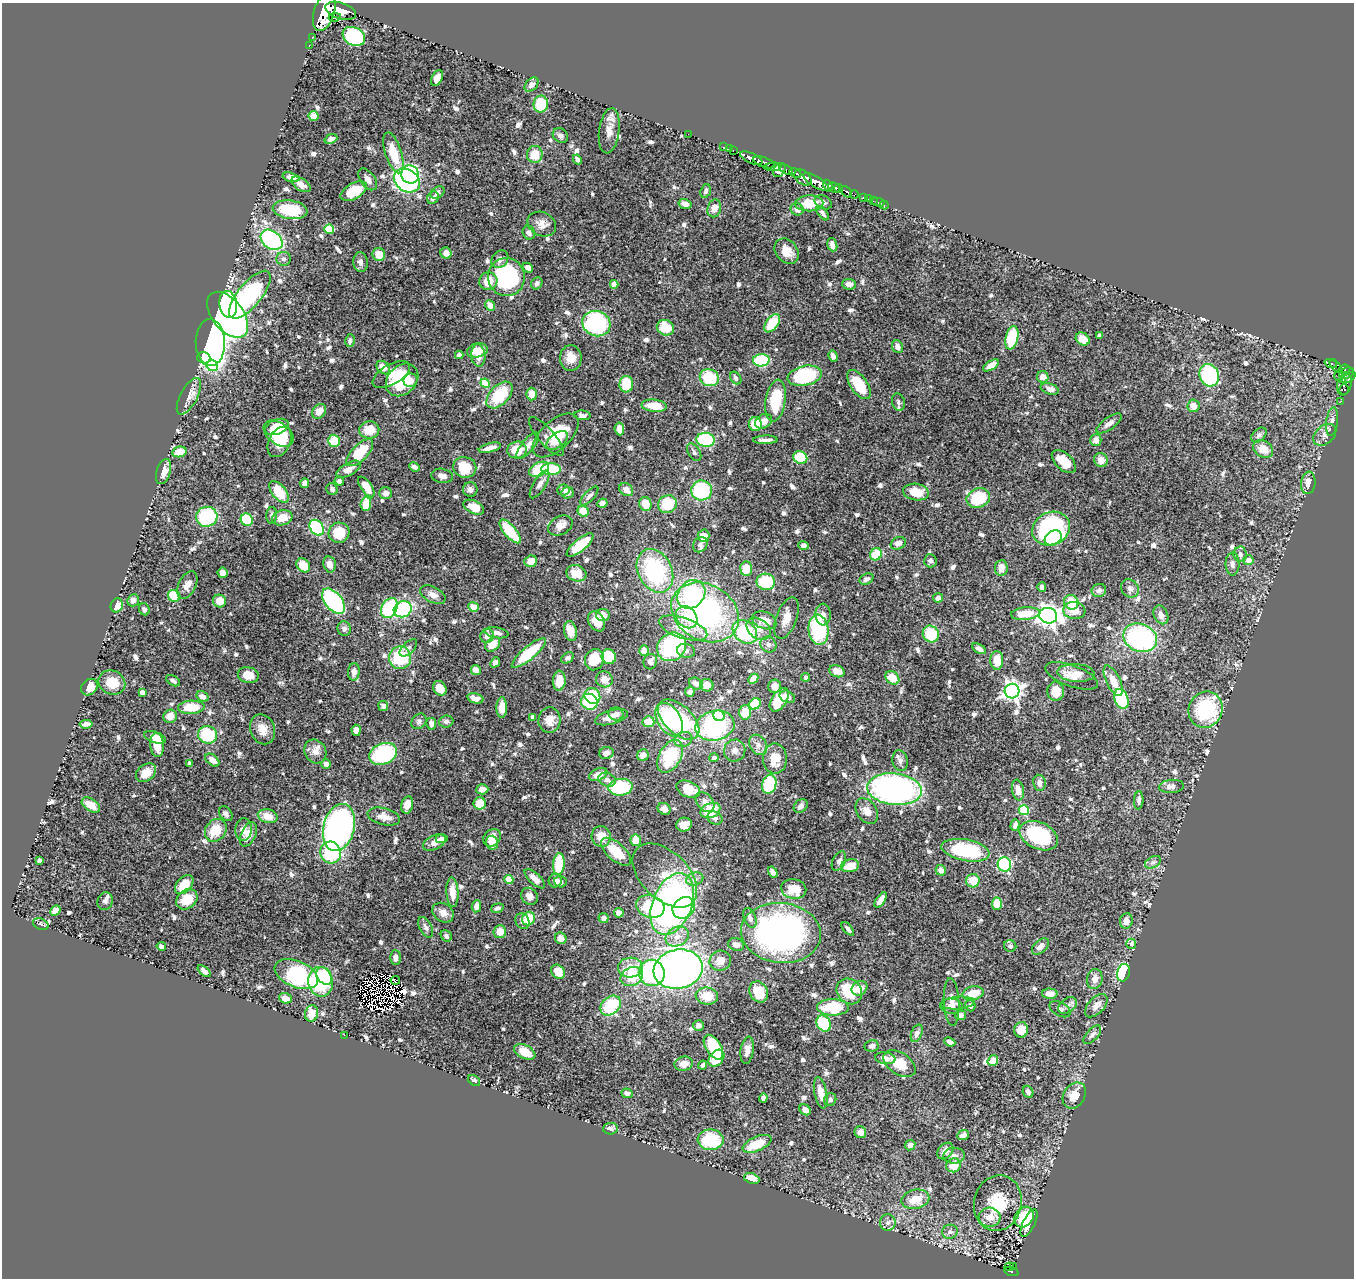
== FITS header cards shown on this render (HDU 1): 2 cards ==
NAXIS1  =                 1352
NAXIS2  =                 1276

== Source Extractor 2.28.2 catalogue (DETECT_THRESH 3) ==
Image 1352 x 1276 px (HDU 1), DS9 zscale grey, 1 PNG px = 1 image px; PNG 1356 x 1280 px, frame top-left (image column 1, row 1276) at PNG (2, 3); each listed source drawn as its Kron ellipse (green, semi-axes under 4 px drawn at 4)
Background 1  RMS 0.029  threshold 0.0856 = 3 sigma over >= 5 px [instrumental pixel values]
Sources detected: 789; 2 with non-positive FLUX_AUTO (blend fragments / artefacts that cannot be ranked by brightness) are neither listed nor drawn; of the other 787, the 500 brightest by FLUX_AUTO listed and drawn (287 fainter detections omitted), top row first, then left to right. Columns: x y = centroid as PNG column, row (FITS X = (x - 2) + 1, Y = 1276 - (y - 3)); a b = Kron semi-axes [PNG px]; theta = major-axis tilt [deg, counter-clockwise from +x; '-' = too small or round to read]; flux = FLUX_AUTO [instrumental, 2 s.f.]
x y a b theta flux
341 11 16 8 -16 5000
324 12 19 10 72 9200
335 17 6 3 11 460
354 36 12 9 -29 160
312 37 2 2 - 8.1
309 45 3 2 - 28
437 78 8 5 61 13
532 85 8 5 48 7.9
541 104 8 7 - 68
313 116 5 5 - 16
609 131 22 10 82 21
688 134 2 2 - 8.1
560 136 8 6 -40 7.7
331 139 6 4 21 9.9
723 147 2 2 - 16
729 149 2 2 - 18
733 151 3 2 - 30
393 153 21 8 -72 48
535 154 8 8 - 35
751 158 12 5 -24 1900
577 160 5 3 - 6.1
764 162 11 5 -19 2300
773 167 8 4 4 300
779 170 7 5 57 480
786 170 8 3 -30 840
795 173 6 3 -27 440
410 174 9 8 - 180
291 177 9 4 -15 10
803 177 10 6 -40 810
368 179 12 7 -53 12
407 181 14 11 -34 350
816 182 15 5 -32 4000
301 184 11 6 -34 12
828 186 6 3 -62 840
834 188 6 4 -33 1300
839 188 4 3 - 700
354 191 14 7 30 61
706 191 7 5 72 5.6
846 192 7 4 -46 360
437 193 7 5 39 6.2
854 194 4 3 - 250
863 197 3 3 - 64
433 198 6 5 - 9
868 199 2 2 - 10
873 201 2 2 - 14
823 202 9 6 -26 6.2
878 202 6 2 -13 9.8
809 203 14 8 2 45
685 204 6 5 - 13
884 205 4 2 - 9.5
714 208 9 6 75 16
797 209 6 6 - 13
290 210 17 9 -8 66
823 213 8 4 -52 5.6
542 224 15 11 -27 16
329 229 5 4 - 83
529 233 7 6 - 7.4
271 240 12 9 -38 200
832 245 7 4 -71 11
787 251 14 10 -50 24
446 253 6 5 - 12
379 254 6 6 - 25
284 259 7 7 - 6.3
500 259 9 7 49 8.4
360 262 10 7 -81 8.5
528 268 5 4 - 11
506 277 19 18 - 170
488 281 9 8 - 28
537 283 6 5 - 7.5
614 284 4 4 - 18
849 284 7 5 -3 11
250 295 29 11 50 280
228 304 14 9 -81 150
490 305 5 4 - 18
228 315 26 15 -51 610
772 323 10 6 53 54
596 324 14 12 -24 250
665 328 9 7 -24 48
1100 335 4 4 - 7.8
1012 338 12 6 77 96
1083 339 7 6 - 26
350 341 6 5 - 6.6
210 343 23 14 -89 1500
897 347 6 5 - 11
477 350 10 7 12 28
459 355 4 4 - 6.9
478 356 11 7 -83 17
833 356 6 4 -62 9.2
204 358 6 5 - 99
571 358 13 11 -88 28
761 360 8 6 3 110
1331 363 6 3 -16 210
991 365 9 4 31 15
212 366 6 5 - 79
1335 366 7 4 -48 290
383 368 7 5 -47 16
1345 369 6 4 6 390
1346 373 8 5 24 420
391 374 20 10 30 23
1209 375 11 9 -67 190
805 376 17 9 13 190
1043 377 6 5 - 15
1340 377 6 4 -43 74
709 378 10 8 -23 79
736 378 7 5 -55 5.7
1349 378 8 4 35 470
402 380 18 14 46 98
410 380 7 6 - 14
485 383 4 4 - 57
626 384 8 7 - 52
859 385 17 8 -55 58
1344 385 11 7 74 120
1050 389 9 5 -19 10
1344 390 5 4 - 56
531 394 6 5 - 22
499 395 16 9 47 100
189 396 20 8 62 17
775 401 21 10 81 84
1341 401 2 2 - 9.6
898 402 9 6 -74 5.7
654 406 13 6 -6 43
1193 406 6 6 - 18
319 411 8 6 49 18
583 415 8 5 -6 6.9
763 421 9 6 30 16
1332 421 14 6 81 9.5
1109 423 15 6 35 11
755 424 7 6 - 48
277 427 12 7 21 26
619 429 6 4 -84 15
369 430 10 8 2 35
279 433 17 10 -37 48
556 435 28 14 43 74
1259 435 9 6 45 6.3
1325 435 13 9 40 12
546 436 24 8 -49 10
557 440 12 7 37 22
706 440 9 7 -7 110
765 440 12 3 1 7
1096 440 6 5 - 15
334 441 6 6 - 48
279 442 16 11 63 55
528 446 16 6 52 13
490 448 11 4 15 14
1263 449 10 8 -36 25
517 450 9 8 - 38
179 452 7 5 13 35
694 452 10 5 -58 6.4
360 453 17 8 45 66
800 458 7 6 - 62
1101 460 7 6 - 19
1064 461 14 8 -42 38
415 467 5 4 - 7.3
465 467 11 10 - 58
348 469 13 6 29 16
539 469 10 6 28 77
551 469 10 6 0 77
164 472 13 7 72 16
442 476 11 7 -9 9.2
339 481 5 4 - 7.1
304 483 5 4 - 14
1308 483 11 7 84 14
540 484 16 6 58 10
366 487 12 5 -54 27
332 489 6 5 - 5.9
470 489 7 7 - 8.4
563 490 6 5 - 8.9
626 490 7 6 - 13
702 490 10 10 - 140
279 492 13 7 -50 59
916 492 13 8 -9 34
385 493 6 6 - 8.1
567 493 6 5 - 11
589 496 12 5 47 5.8
978 498 12 9 22 88
602 503 5 4 - 7.1
366 504 7 5 85 33
645 504 7 6 - 27
667 504 10 8 30 62
474 507 11 6 -24 26
583 511 6 5 - 31
272 515 8 5 86 5.6
207 517 10 10 - 140
282 518 10 7 15 26
247 520 6 5 - 78
560 525 13 9 28 16
317 528 8 6 -52 160
1051 529 19 16 25 270
510 531 15 6 -49 77
339 533 10 10 - 46
704 536 6 6 - 28
1053 538 9 7 32 52
898 543 8 6 27 11
580 545 16 6 40 48
700 545 8 6 55 5.7
803 545 5 4 - 5.9
876 554 6 5 - 55
1240 554 8 6 -83 6.2
1248 560 5 5 - 15
531 561 6 5 - 24
930 561 6 6 - 7.8
330 564 8 6 -77 16
1232 564 11 7 -89 8.2
303 565 8 6 -42 37
1001 568 8 6 82 18
746 569 7 6 - 32
655 571 23 17 -62 200
223 573 5 5 - 12
576 573 10 8 -18 32
866 579 7 5 28 7.6
766 582 9 8 - 85
187 585 15 8 64 17
1042 587 5 4 - 6.5
1130 588 10 8 -48 8
1099 590 7 6 - 9.1
691 594 15 12 47 160
433 595 14 7 -27 13
174 596 6 5 - 61
938 598 5 4 - 11
133 600 6 5 - 8.5
220 601 6 6 - 24
333 601 15 8 -50 210
1071 602 7 7 - 44
117 605 7 6 - 19
473 607 5 4 - 20
389 608 10 7 61 130
144 609 6 5 - 6.5
403 609 9 7 25 200
1074 611 11 8 -6 25
705 612 35 28 -29 490
823 614 11 7 -87 10
1025 614 14 6 5 40
603 615 7 6 - 17
1161 615 10 7 -66 13
1048 616 9 8 - 1200
687 617 12 9 -48 36
786 618 22 10 70 21
764 620 13 8 -22 24
596 621 11 7 -57 21
683 628 25 10 -18 37
344 629 7 6 - 7
759 629 13 9 -38 17
818 630 15 10 -84 150
570 631 10 6 -77 28
745 632 13 10 -39 120
496 633 12 5 -10 13
931 634 8 7 - 80
487 636 7 6 - 12
1140 638 17 13 -22 310
493 644 8 6 47 29
768 644 8 7 - 7.5
672 647 15 13 41 200
408 648 11 5 44 5.7
979 649 7 4 -32 6.9
644 651 5 4 - 23
686 651 9 6 -12 7.8
529 653 21 6 40 95
609 657 8 7 - 69
400 658 11 11 - 94
568 658 7 5 32 5.6
594 660 11 9 69 49
997 660 9 6 -89 30
495 662 5 4 - 8.4
650 662 8 6 73 7.4
476 670 5 4 - 15
837 671 8 5 -22 19
354 672 9 6 86 9.9
1076 673 19 9 -4 18
248 675 10 8 -13 28
1072 676 28 10 -20 24
806 677 4 4 - 6.2
892 678 7 6 - 36
604 679 8 8 - 20
753 679 6 4 46 17
173 681 8 4 -33 6.6
559 681 10 6 85 30
1113 681 16 7 -64 24
112 682 14 11 -23 38
696 684 7 5 -31 13
707 685 6 6 - 15
775 686 6 6 - 14
89 687 9 7 47 20
440 688 8 6 -58 23
1012 691 7 7 - 920
1056 691 9 8 - 35
690 692 5 5 - 6.9
142 693 4 4 - 15
592 696 8 7 - 79
203 697 6 5 - 13
787 697 8 5 -25 9.6
475 698 8 5 -13 14
1121 699 10 6 -70 120
779 700 13 7 57 44
589 702 8 7 - 94
755 704 6 5 - 58
383 706 5 4 - 6.4
191 707 13 6 3 49
502 707 10 5 89 16
1206 710 18 17 - 160
745 712 7 6 - 31
616 714 7 6 - 10
170 716 7 6 - 22
719 716 6 5 - 65
533 717 4 4 - 17
611 717 17 7 16 21
549 720 13 11 85 23
669 720 18 11 -59 170
679 720 25 14 -43 170
419 721 8 6 45 6
446 721 7 6 - 6.1
648 722 6 5 - 37
86 724 6 4 6 7.5
431 724 6 5 - 9
715 726 20 15 13 270
263 729 15 12 -69 24
356 730 5 4 - 13
208 735 9 8 - 83
155 737 11 5 -19 20
683 740 9 7 25 8.1
157 745 12 7 -86 32
758 745 11 8 -59 11
735 750 11 10 - 13
315 751 12 10 -60 17
606 753 7 6 - 12
383 754 14 10 21 160
643 755 6 5 - 16
670 756 18 11 60 110
714 757 5 4 - 7.5
775 759 15 12 90 42
212 760 8 5 -40 15
900 761 10 7 -78 8
189 763 4 3 - 6.1
326 764 5 5 - 6.4
146 773 11 8 38 21
598 775 9 6 24 17
607 780 9 6 -23 9
1039 783 8 6 -80 10
769 784 10 7 73 94
1171 786 12 6 4 11
620 787 12 8 6 110
482 789 6 5 - 15
688 789 12 8 -24 43
894 789 27 15 -6 700
1018 790 10 6 -80 21
1139 800 9 4 87 6.6
705 802 11 8 -49 13
480 803 6 6 - 36
91 805 10 6 -34 30
407 805 9 5 76 21
801 806 8 6 41 8.5
664 809 7 5 -34 15
710 810 10 7 24 57
1024 810 5 5 - 110
867 811 14 10 -55 15
226 814 8 6 -52 7.2
268 816 10 6 -14 27
384 817 16 8 -13 17
715 818 8 6 -30 7.3
684 825 8 7 - 25
1015 825 6 4 72 7.1
339 828 24 15 76 880
216 830 12 10 54 50
243 830 11 8 87 13
248 834 13 7 65 19
601 836 10 9 - 26
1039 836 20 13 -25 160
492 838 10 8 48 23
442 839 6 4 1 8
636 840 6 5 - 27
434 842 12 7 26 17
492 843 7 6 - 20
966 850 24 10 -10 140
616 852 18 9 -41 51
331 853 11 10 - 110
39 860 4 4 - 9.3
839 861 10 6 63 7
1153 862 8 5 29 6
559 864 11 6 86 66
1004 864 7 6 - 210
850 866 9 6 12 30
941 870 5 5 - 14
773 872 6 4 -59 7
665 875 39 23 -45 77
509 879 4 4 - 57
535 879 13 5 -43 14
695 879 9 6 16 8
555 881 7 6 - 9.4
973 881 7 7 - 31
560 882 6 5 - 6.1
184 885 11 7 47 38
794 889 12 10 -10 37
452 892 15 6 -87 23
529 896 9 7 -49 12
187 899 11 9 40 47
881 900 9 4 54 13
105 901 9 7 71 7.8
672 904 32 19 68 650
997 904 6 5 - 33
476 906 6 4 81 14
650 906 14 11 -18 120
497 908 6 4 19 5.9
684 908 12 10 39 150
55 910 6 4 47 11
443 913 11 9 -36 14
619 913 5 4 - 14
603 918 5 5 - 5.8
750 918 10 6 -69 7.8
529 919 7 6 - 53
522 921 8 6 -60 7.6
1126 921 8 6 82 14
41 924 8 5 -23 6.6
426 927 11 6 -62 7.4
848 929 8 3 -50 6.4
500 932 6 6 - 22
781 933 40 30 -6 600
446 936 6 5 - 6.7
677 937 12 9 29 20
561 938 6 5 - 13
1131 944 5 5 - 6.1
736 945 8 6 -16 8.7
161 946 5 4 - 6.7
1010 946 6 5 - 5.7
1040 947 10 6 43 9.4
395 958 7 5 -89 9
720 961 11 10 - 18
630 967 12 10 2 33
678 969 25 19 12 1400
204 971 8 4 -38 7.5
558 972 8 6 -50 31
652 973 13 13 - 240
1123 973 9 6 76 170
296 974 23 13 -23 240
324 976 9 7 -53 110
632 977 12 9 25 56
1095 979 10 8 80 13
395 980 5 4 - 5.5
321 982 15 12 -79 99
860 988 8 7 - 17
849 991 14 12 -47 70
759 992 11 9 -63 55
973 993 10 6 12 37
1050 994 8 5 -1 13
707 996 11 8 -7 37
285 998 6 5 - 19
952 1002 24 7 -87 19
958 1003 16 6 5 11
1067 1005 10 7 37 9.4
611 1006 11 8 43 110
951 1006 11 7 -3 12
970 1006 6 5 - 10
1096 1006 14 8 47 15
833 1007 16 8 -1 90
1060 1009 11 6 -30 6.5
312 1013 8 6 77 27
960 1015 5 5 - 9
824 1024 8 7 - 110
698 1025 5 5 - 9.3
1021 1030 7 7 - 26
917 1033 9 5 70 9.6
344 1035 2 2 - 23
1092 1035 11 5 48 7.6
950 1042 6 4 -23 8.7
872 1046 7 6 - 6.9
713 1047 14 7 -58 100
747 1050 14 6 82 13
525 1052 11 6 -27 26
716 1058 9 6 51 59
885 1058 10 6 -8 15
993 1061 5 5 - 22
684 1064 9 7 13 21
900 1064 18 11 -33 46
703 1065 4 3 - 5.8
474 1080 6 4 -34 5.5
1028 1092 6 5 - 8.2
627 1093 6 4 -20 6.3
821 1093 16 6 -78 20
1074 1095 14 10 58 27
763 1098 4 4 - 7.7
830 1100 7 6 - 6.1
805 1110 6 5 - 12
610 1129 7 6 - 6.7
860 1132 6 5 - 16
963 1135 6 5 - 11
711 1140 13 10 -2 97
757 1144 15 7 23 53
910 1145 5 5 - 7
945 1151 9 6 46 16
954 1156 10 8 2 11
954 1165 7 6 - 32
752 1178 8 5 -19 22
915 1199 14 9 13 40
998 1203 28 23 78 77
989 1217 11 9 -4 24
1024 1217 11 9 52 82
888 1223 8 8 - 7.7
1029 1223 15 6 64 38
950 1232 8 7 - 7.4
1013 1266 3 2 - 7.6
1009 1267 5 3 - 43
1011 1272 8 4 -18 81
At the frame edge (FLAGS 8, measured only in part): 1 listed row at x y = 324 12
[287 fainter detections neither listed nor drawn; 2 non-positive-flux detections neither listed nor drawn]